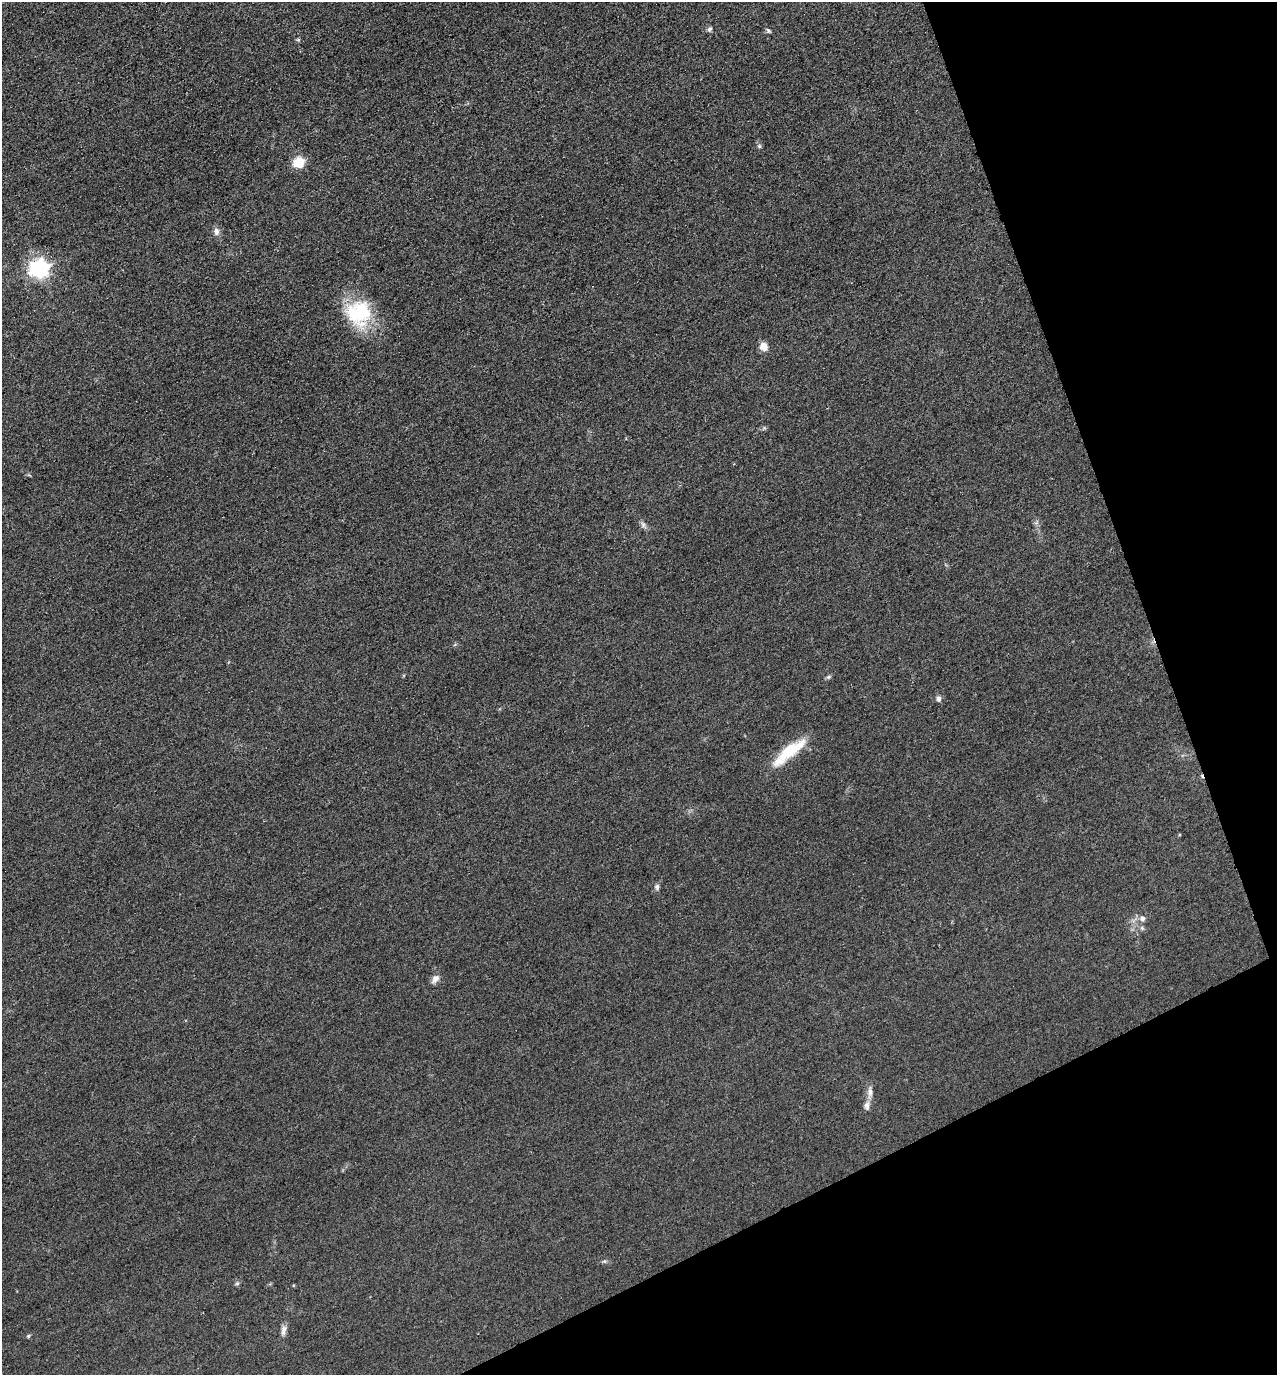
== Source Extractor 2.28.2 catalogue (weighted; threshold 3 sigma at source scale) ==
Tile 12 of 4 x 4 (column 4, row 3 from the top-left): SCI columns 4015-5289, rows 1459-2831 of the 5608 x 5664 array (HDU 1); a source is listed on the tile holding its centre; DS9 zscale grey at full resolution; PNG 1279 x 1377 px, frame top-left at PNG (2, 2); no overlay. Shown black and unused: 20% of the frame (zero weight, under 3 of 4 exposures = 7% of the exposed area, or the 3 px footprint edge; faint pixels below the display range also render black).
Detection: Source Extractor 2.28.2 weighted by HDU 2 'WHT'; one run over the whole footprint, this tile lists its part. Background 0.049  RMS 0.0096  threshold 0.0433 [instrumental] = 3 sigma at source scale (4.5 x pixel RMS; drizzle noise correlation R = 1.50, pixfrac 1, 0.05/0.05 arcsec/px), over >= 5 px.
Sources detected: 25; all 25 listed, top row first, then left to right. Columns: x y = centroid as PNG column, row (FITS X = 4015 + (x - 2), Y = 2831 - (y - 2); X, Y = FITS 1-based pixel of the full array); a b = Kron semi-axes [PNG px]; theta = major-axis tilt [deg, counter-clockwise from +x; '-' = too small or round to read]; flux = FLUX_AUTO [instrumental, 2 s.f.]
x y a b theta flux
710 29 7 5 64 2.4
768 31 7 4 -46 1.8
298 40 6 4 0 1.3
759 146 6 5 - 1.7
299 162 6 5 - 77
216 231 10 7 -86 4.6
39 269 8 7 - 440
358 313 33 31 -60 62
763 346 10 9 - 7.9
764 428 6 4 46 1.5
1036 523 7 4 19 1.7
643 525 12 6 -56 3.3
828 677 8 5 27 1.7
939 698 8 6 -84 3
789 752 43 12 39 41
657 887 8 6 -83 2.7
1142 918 8 8 - 4.5
1142 928 7 5 -46 2
435 979 12 7 51 5.2
870 1092 16 8 -84 6
867 1106 11 7 -88 4.5
604 1261 7 5 19 1.8
237 1283 6 5 - 1.6
283 1330 15 6 82 4.9
28 1336 5 4 - 1.3